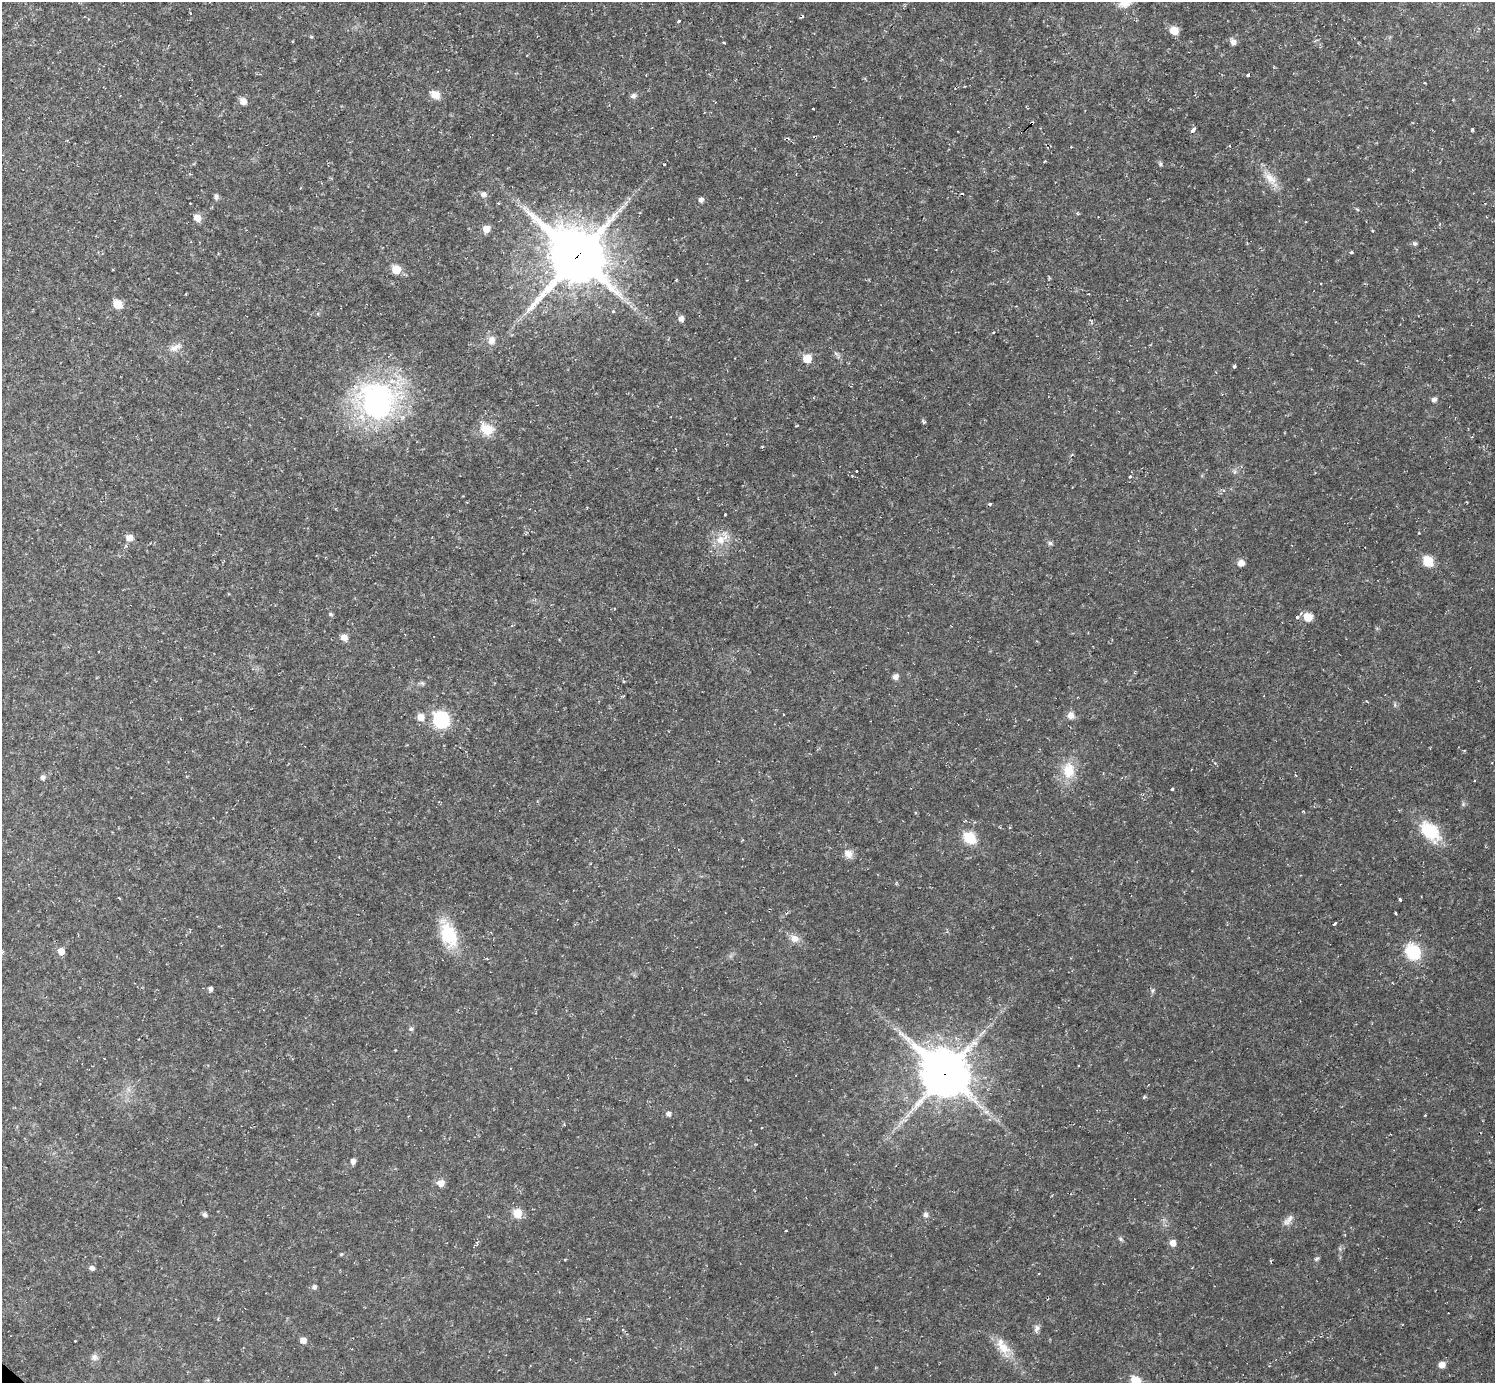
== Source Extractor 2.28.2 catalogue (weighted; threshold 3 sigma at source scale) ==
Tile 10 of 4 x 4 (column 2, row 3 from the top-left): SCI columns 1494-2986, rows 1535-2915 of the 5971 x 5973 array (HDU 1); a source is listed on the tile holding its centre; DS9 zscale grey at full resolution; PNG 1497 x 1385 px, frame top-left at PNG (2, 2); no overlay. Shown black and unused: <1% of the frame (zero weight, under 2 of 3 exposures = <1% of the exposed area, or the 3 px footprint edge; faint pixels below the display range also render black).
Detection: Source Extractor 2.28.2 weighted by HDU 2 'WHT'; one run over the whole footprint, this tile lists its part. Background 0.0316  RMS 0.0069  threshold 0.031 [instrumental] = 3 sigma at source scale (4.5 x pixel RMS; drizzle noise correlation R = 1.50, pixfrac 1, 0.05/0.05 arcsec/px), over >= 5 px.
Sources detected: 110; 10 cosmic-ray / hot-pixel residue — not listed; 1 inside a brighter listed object's ellipse — not listed separately; the other 99 listed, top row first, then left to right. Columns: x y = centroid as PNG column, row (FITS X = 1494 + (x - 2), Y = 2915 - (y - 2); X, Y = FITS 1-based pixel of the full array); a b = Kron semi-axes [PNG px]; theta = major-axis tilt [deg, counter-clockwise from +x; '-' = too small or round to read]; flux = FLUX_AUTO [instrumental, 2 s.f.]
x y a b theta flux
1125 3 18 10 19 7
190 13 4 3 - 0.67
679 21 4 3 - 2.6
1174 31 7 7 - 10
311 37 5 4 - 0.75
724 42 4 2 - 0.6
1233 42 7 6 - 3.6
1248 75 3 3 - 10
435 95 8 7 - 9.1
633 96 8 7 - 2.1
243 101 7 7 - 5.2
1472 129 4 3 - 2.5
1193 130 4 3 - 14
1160 164 5 5 - 1.2
1270 178 22 12 -46 9.9
483 194 7 6 - 3
216 196 7 6 - 2
701 200 5 5 - 2.5
1357 209 6 3 -19 0.77
197 218 7 7 - 6.1
486 229 7 6 - 6.9
1414 243 6 5 - 1.3
1351 252 3 3 - 2.9
576 256 20 17 -42 4300
396 269 7 7 - 12
113 270 3 2 - 0.55
1321 283 2 2 - 0.76
118 304 7 7 - 13
613 311 3 3 - 2.6
681 319 7 6 - 3.3
994 332 3 3 - 1.6
491 340 13 10 72 4.6
175 347 19 8 28 5.3
807 358 6 6 - 13
1234 366 4 3 - 3.1
1434 400 6 5 - 2.4
377 401 33 31 -79 170
487 429 13 11 -34 15
857 471 3 3 - 1.5
852 476 3 3 - 1.9
1130 477 4 3 - 1.6
725 514 3 3 - 1.1
129 538 8 8 - 4.7
721 539 19 12 34 11
1050 543 6 5 - 1.5
1428 561 8 7 - 19
1241 563 7 7 - 4.3
331 614 6 5 - 1.2
1298 616 5 3 - 9.3
1308 617 7 7 - 11
344 637 8 7 - 4.4
895 677 6 6 - 3.3
422 683 7 4 -44 1.2
1367 701 5 2 - 0.6
1395 705 6 4 -72 1
1071 715 8 7 - 4.4
421 717 7 7 - 6.6
441 720 9 9 - 76
1492 763 3 2 - 1.2
1069 770 20 14 90 17
1295 775 4 3 - 0.56
43 777 6 5 - 2.2
1172 789 3 3 - 1.6
1430 831 32 19 -47 26
970 838 9 8 - 26
848 854 12 10 -41 5
1400 900 3 3 - 3.7
1335 924 3 3 - 4.9
448 935 30 18 -66 30
794 938 12 10 -21 5.2
61 951 6 6 - 6
1413 952 17 15 -54 26
210 989 5 4 - 2.6
1153 991 7 4 71 1.3
411 1029 6 6 - 1.5
1078 1066 2 2 - 0.65
945 1073 17 14 -43 2700
1144 1097 5 4 - 0.87
668 1114 5 5 - 2.8
353 1161 5 5 - 3.1
441 1183 8 7 - 5
1479 1209 3 2 - 1.5
517 1213 8 8 - 11
204 1214 5 5 - 1.9
925 1215 7 6 - 2.3
1288 1220 18 7 52 3.9
1120 1239 7 5 -60 1.2
1173 1243 7 6 - 4.2
1316 1259 7 4 31 1.1
92 1268 6 6 - 2.1
1039 1274 3 2 - 0.52
314 1287 6 6 - 1.9
1036 1328 10 7 76 2.7
623 1330 4 4 - 0.85
303 1340 6 6 - 4.4
1003 1348 22 13 -38 12
94 1357 9 8 - 2.8
1442 1365 7 6 - 5.2
1135 1380 7 7 - 15
Overlapping masked pixels (flux is a lower limit): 2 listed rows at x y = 576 256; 945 1073
Isophote crosses this tile's border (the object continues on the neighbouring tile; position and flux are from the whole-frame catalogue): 2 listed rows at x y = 1125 3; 1135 1380